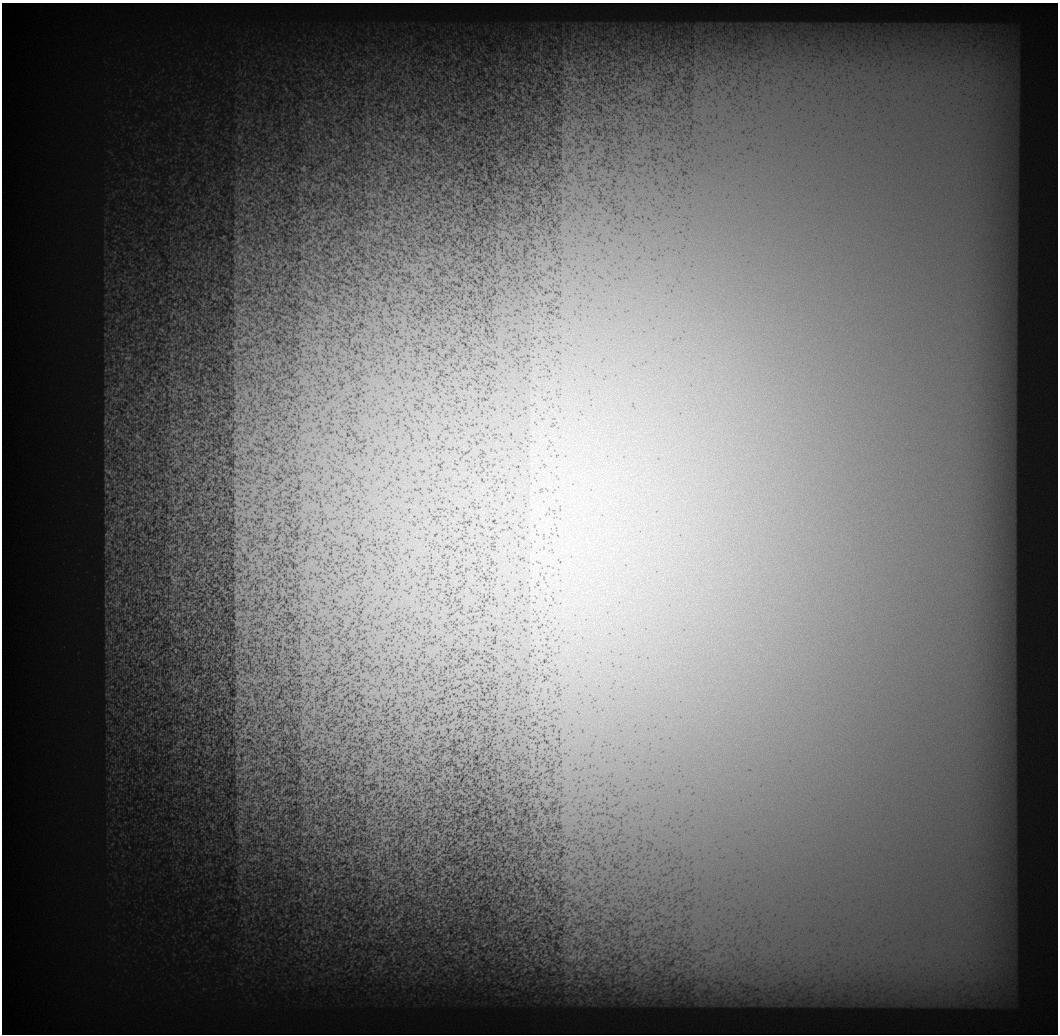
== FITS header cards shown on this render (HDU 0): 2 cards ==
NAXIS1  =                 1056 / Length of Axis 1 (Serial)
NAXIS2  =                 1032 / Length of Axis 2 (Parallel)

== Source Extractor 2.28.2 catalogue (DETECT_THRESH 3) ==
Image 1056 x 1032 px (HDU 0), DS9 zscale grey, 1 PNG px = 1 image px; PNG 1060 x 1036 px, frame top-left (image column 1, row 1032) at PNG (2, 3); no overlay
Background 916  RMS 33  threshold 100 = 3 sigma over >= 5 px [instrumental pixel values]
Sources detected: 158; all 158 listed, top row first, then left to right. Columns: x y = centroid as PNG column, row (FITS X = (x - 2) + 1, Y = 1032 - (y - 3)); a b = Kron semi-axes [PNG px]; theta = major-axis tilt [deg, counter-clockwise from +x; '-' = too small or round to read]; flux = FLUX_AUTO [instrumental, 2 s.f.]
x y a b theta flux
574 79 13 4 -18 7900
309 122 7 4 0 4200
239 137 8 5 46 5500
303 168 8 6 71 4100
281 181 5 3 - 2200
301 199 7 4 -72 3800
243 200 7 4 19 6300
304 217 8 4 32 4200
238 239 16 8 55 12000
310 241 5 3 - 1900
241 246 9 6 -27 8900
303 246 6 4 -46 2900
269 251 6 3 73 2900
239 257 9 6 -60 9700
246 264 18 6 13 16000
263 267 7 4 44 3200
247 280 15 4 -39 8500
235 296 7 4 -68 4000
241 310 10 5 28 8700
117 320 6 6 - 7100
239 321 12 6 25 8400
244 339 12 8 63 12000
236 346 23 6 88 15000
120 348 16 4 -31 12000
113 357 12 4 -71 9400
128 358 13 8 14 16000
105 370 7 4 71 4300
121 385 10 9 - 16000
118 389 10 6 33 13000
112 390 23 6 66 26000
246 394 7 4 -71 5400
237 396 6 5 - 3900
115 399 22 12 -20 39000
113 418 18 9 25 31000
241 428 9 5 0 4500
117 431 19 8 78 34000
174 431 10 3 11 3300
137 436 13 8 -66 13000
107 441 11 10 - 18000
132 444 12 7 8 14000
195 444 6 4 73 2700
116 447 8 3 45 4000
241 449 11 6 0 10000
110 454 10 7 -89 15000
151 454 5 3 - 2000
138 457 7 5 72 5400
120 459 9 4 -35 6200
236 463 4 2 - 2200
139 466 6 4 -72 3400
119 467 13 4 -24 9100
109 472 30 12 -55 50000
129 476 7 4 17 3900
106 479 11 6 -64 8500
134 482 7 4 71 4400
107 485 11 10 - 17000
120 485 14 10 9 29000
131 488 11 6 -80 11000
108 492 15 8 -26 16000
239 492 17 11 21 21000
121 496 13 9 -49 23000
157 499 3 2 - 1300
180 501 6 3 37 2400
119 502 17 9 -30 35000
239 503 21 7 -37 15000
111 506 25 7 13 23000
128 507 8 6 63 9200
238 513 21 7 11 15000
131 515 7 6 - 6800
125 517 8 6 2 8100
242 519 4 2 - 1700
121 521 12 8 -16 18000
133 523 7 6 - 5800
187 523 7 3 -71 2200
139 525 10 4 45 5800
120 526 18 8 -27 30000
111 531 46 15 79 110000
243 540 21 13 57 24000
119 541 15 7 -49 21000
130 543 14 4 47 6700
132 548 7 4 70 3300
179 549 5 3 - 1900
109 551 35 19 -48 74000
118 571 25 13 5 48000
245 572 6 3 -73 1700
112 577 14 12 -37 29000
174 580 8 5 -44 5100
114 586 20 11 -6 39000
240 588 21 3 -65 6000
108 593 25 11 -74 37000
238 596 6 4 -35 4800
117 604 22 15 44 62000
106 605 10 5 -71 8800
194 611 4 2 - 1600
239 614 6 4 35 4300
178 615 6 4 3 3300
117 618 13 7 -64 16000
130 619 13 7 80 11000
238 623 6 4 -2 3700
119 630 10 7 -44 14000
185 631 6 5 - 3100
111 634 17 7 -74 25000
110 640 18 6 -69 22000
117 647 14 9 18 25000
175 650 3 2 - 1600
120 653 10 5 45 9400
122 660 6 4 -18 4300
242 672 4 2 - 1400
254 681 7 5 -64 4000
239 682 10 3 -50 4500
111 687 10 4 9 6100
196 690 5 4 - 2300
107 694 10 5 -11 7000
241 698 9 2 -32 3300
111 709 14 4 -17 9100
248 725 15 3 61 7500
256 726 6 4 70 3100
273 728 4 3 - 1700
143 729 7 4 -90 3500
247 736 19 5 -18 9400
108 738 7 4 -72 4500
242 749 9 4 25 5400
238 758 6 4 -86 2900
245 758 9 5 77 6100
304 761 10 4 -39 3700
269 763 8 5 57 3300
243 767 14 6 23 13000
256 773 11 4 62 6000
239 775 8 5 -37 4900
245 776 11 9 49 16000
251 777 6 4 70 4100
322 778 3 2 - 1700
109 779 6 6 - 5100
263 783 9 6 21 6700
282 791 11 4 64 5400
246 793 6 5 - 4400
247 803 12 9 -12 20000
256 803 10 7 -42 13000
316 805 12 5 -84 5000
280 808 7 4 61 4100
241 812 7 5 -32 5500
270 817 14 4 -2 6400
260 824 8 5 84 5600
240 826 8 7 - 8000
316 827 8 5 -72 5400
256 833 8 6 85 6200
304 833 11 5 7 6700
385 839 9 3 29 2900
240 841 8 7 - 8300
471 842 5 2 - 2000
355 851 8 3 68 2400
254 857 20 10 -29 25000
301 858 8 5 -45 4000
315 891 6 4 -88 2500
312 933 7 3 89 2400
484 944 8 2 36 2000
525 956 9 3 -50 3200
572 957 14 7 -4 15000
578 968 7 5 58 4100